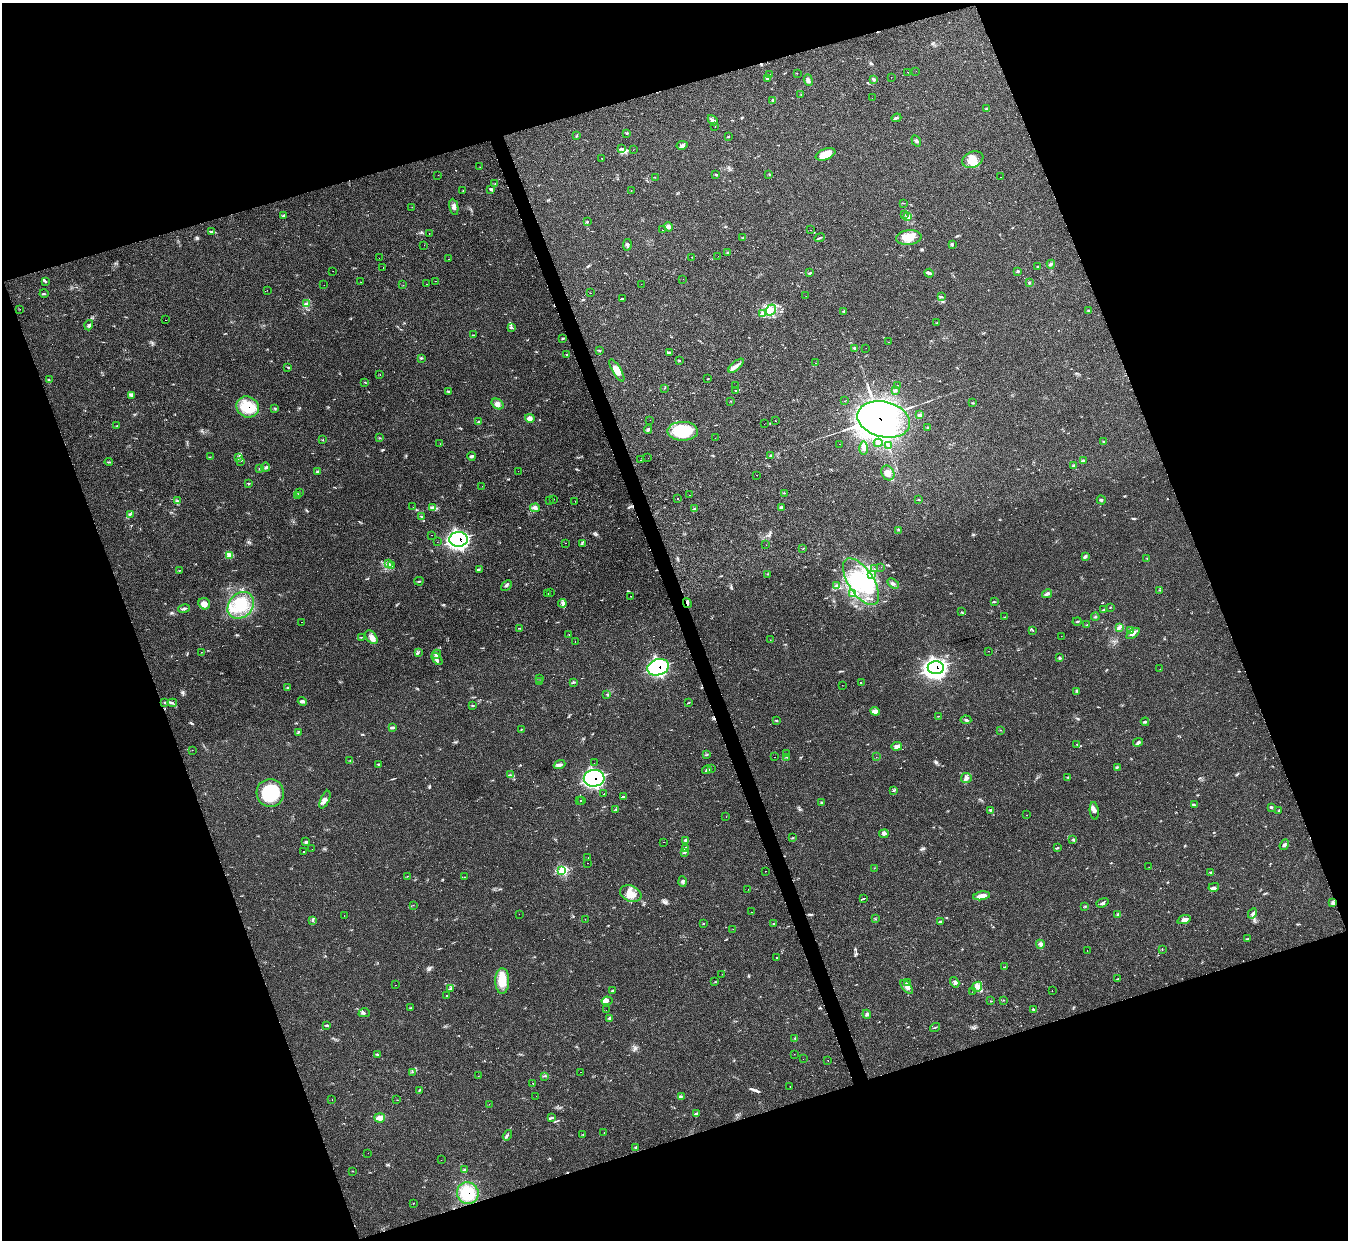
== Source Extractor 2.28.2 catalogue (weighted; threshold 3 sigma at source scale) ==
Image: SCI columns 7-5390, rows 150-5098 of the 5390 x 5374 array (HDU 1 of 3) = the unmasked area's bounding box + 8 px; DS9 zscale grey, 4 x 4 block average (1 PNG px = mean of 4 x 4 image px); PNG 1350 x 1242 px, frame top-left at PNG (2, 3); each listed source drawn as its Kron ellipse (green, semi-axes under 4 px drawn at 4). Shown black and unused: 39% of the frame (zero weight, under 2 of 3 exposures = <1% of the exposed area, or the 3 px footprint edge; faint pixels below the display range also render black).
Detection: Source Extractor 2.28.2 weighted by HDU 2 'WHT'. Background 0.0355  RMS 0.0046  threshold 0.0208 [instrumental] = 3 sigma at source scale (4.5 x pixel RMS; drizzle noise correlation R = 1.50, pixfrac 1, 0.05/0.05 arcsec/px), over >= 5 px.
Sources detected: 498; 1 too faint to see at this stretch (4 x 4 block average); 10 inside a brighter object's white glare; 38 cosmic-ray / hot-pixel residue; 3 long thin detections or spike segments (spike, bleed or trail) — neither listed nor drawn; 21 coinciding with a brighter row at this scale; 21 inside a brighter listed object's ellipse — not listed separately; the other 404 listed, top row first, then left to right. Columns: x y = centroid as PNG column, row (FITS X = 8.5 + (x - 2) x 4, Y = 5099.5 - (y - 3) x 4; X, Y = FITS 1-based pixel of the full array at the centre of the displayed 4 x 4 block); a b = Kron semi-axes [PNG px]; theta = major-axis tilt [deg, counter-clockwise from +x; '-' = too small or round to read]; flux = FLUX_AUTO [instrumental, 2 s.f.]
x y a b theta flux
916 71 2 2 - 0.9
908 72 2 2 - 1.8
797 73 2 2 - 0.87
770 74 2 2 - 0.33
891 77 2 2 - 0.42
768 78 3 2 - 1.7
874 79 3 2 - 3.4
808 80 6 3 -72 7.6
801 95 2 2 - 0.79
872 98 2 2 - 0.49
773 100 3 2 - 2.2
987 109 3 2 - 2
896 118 5 2 - 4
713 120 6 2 -47 5.7
715 127 2 2 - 1.3
627 133 3 2 - 1.5
577 136 4 2 - 2.3
728 137 2 2 - 1.7
916 141 6 2 -58 4.7
682 145 5 3 - 6.4
621 148 3 2 - 2.6
633 150 2 2 - 0.66
825 154 10 5 22 38
602 158 2 2 - 2.2
973 160 11 8 24 35
480 167 2 2 - 0.38
716 174 3 2 - 2.1
769 174 3 2 - 1.9
438 175 2 2 - 1.7
655 177 2 2 - 0.61
1000 177 2 2 - 1.7
495 183 2 2 - 0.84
491 189 4 2 - 3.1
631 190 2 2 - 0.55
463 191 2 2 - 0.88
904 203 3 2 - 1.4
412 207 2 2 - 0.76
454 207 8 3 -79 9
284 215 4 2 - 4
904 215 2 2 - 0.97
908 216 4 2 - 2.8
587 222 3 2 - 2.8
668 227 5 3 - 8.5
663 230 2 2 - 0.37
810 230 2 2 - 2.7
212 231 3 2 - 3.4
429 233 2 2 - 3.4
909 237 13 7 4 39
743 238 2 2 - 1.3
820 238 5 2 - 2.7
952 244 3 2 - 2.3
424 245 2 2 - 0.75
627 245 6 3 82 6.2
728 253 2 2 - 1.1
718 256 2 2 - 0.55
692 257 2 2 - 1.7
379 258 2 2 - 2.4
449 259 2 2 - 2.3
1051 264 4 3 - 4.5
1037 266 3 2 - 1.6
383 268 2 2 - 2.1
333 271 2 2 - 0.43
1017 271 3 2 - 3.1
810 273 2 2 - 2.1
929 273 5 3 - 4.6
683 279 2 2 - 0.36
45 281 3 2 - 2.5
435 281 2 2 - 1.5
361 282 2 2 - 0.67
1030 283 4 2 - 1.7
427 284 2 2 - 2.3
641 284 2 2 - 0.39
324 285 2 2 - 1.9
403 285 2 2 - 0.58
267 290 2 2 - 4.1
590 293 2 2 - 2.5
44 294 4 2 - 2.3
806 296 2 2 - 2.5
941 296 2 2 - 1.1
622 299 2 2 - 56
306 303 4 2 - 2.9
20 309 2 2 - 0.49
771 310 6 5 - 15
1088 310 2 2 - 1.7
844 311 3 2 - 2.2
762 314 2 2 - 2.3
165 320 2 2 - 59
937 322 2 2 - 0.71
89 325 5 2 - 4.7
512 328 2 2 - 1.1
473 335 2 2 - 1.3
563 338 3 2 - 2.3
889 342 2 2 - 1.4
854 348 4 2 - 3.5
866 348 2 2 - 0.39
599 351 3 2 - 2.2
669 352 2 2 - 2.3
566 355 4 2 - 2.7
421 358 3 2 - 1.9
679 361 2 2 - 1.1
815 363 2 2 - 8.2
736 366 9 3 42 12
288 367 2 2 - 1.6
617 370 12 4 -59 25
380 375 2 2 - 0.64
708 378 2 2 - 1.1
49 380 2 2 - 1.2
365 382 2 2 - 0.97
898 385 2 2 - 1.7
735 386 2 2 - 0.48
665 388 2 2 - 1.1
736 390 4 2 - 1.7
895 390 3 2 - 4.4
448 391 3 2 - 1.7
131 396 3 3 - 3.7
731 401 2 2 - 0.87
845 401 2 2 - 1.1
973 403 3 2 - 1.9
498 404 6 5 - 11
248 407 11 10 - 70
275 409 2 2 - 1.3
920 415 4 2 - 5
530 418 5 3 - 7.9
884 419 27 17 -13 6400
650 420 2 2 - 1.3
775 421 2 2 - 1.2
479 422 2 2 - 0.99
764 424 2 2 - 0.61
117 426 2 2 - 0.72
927 428 2 2 - 1.6
648 429 5 2 - 3.3
683 431 15 9 1 130
380 438 2 2 - 0.86
715 438 2 2 - 25
323 440 2 2 - 1.1
1104 441 3 2 - 2.3
878 443 4 2 - 4.2
440 444 2 2 - 0.53
840 444 2 2 - 1.3
889 446 3 2 - 3.1
863 448 7 4 90 8.1
771 455 3 2 - 1.5
472 456 4 3 - 3.9
210 457 2 2 - 0.67
239 458 2 2 - 1.6
648 458 2 2 - 0.97
641 460 2 2 - 1
240 461 2 2 - 0.85
1084 461 4 2 - 2.7
109 462 4 2 - 2
1073 466 2 2 - 1.9
266 467 4 2 - 2.4
260 469 2 2 - 1.6
317 471 3 2 - 2.6
518 471 2 2 - 0.37
888 473 8 6 -62 19
757 475 2 2 - 3.6
249 483 3 2 - 2.2
482 486 2 2 - 0.52
299 492 3 2 - 2.5
784 493 2 2 - 1.2
298 495 3 2 - 2.2
689 495 2 2 - 1.2
677 498 2 2 - 6.8
553 499 2 2 - 2.9
550 500 2 2 - 1.2
919 500 3 2 - 1.5
1101 500 5 2 - 3.4
177 501 3 2 - 2.5
575 501 2 2 - 0.89
413 507 2 2 - 0.4
432 507 3 2 - 2.1
781 507 3 2 - 1.7
535 508 5 3 - 6.1
695 509 3 2 - 2.8
130 514 3 2 - 3.1
421 517 3 2 - 2.5
899 530 2 2 - 1.3
432 535 2 2 - 1.1
458 539 9 7 2 420
437 542 2 2 - 0.65
566 543 2 2 - 0.76
582 543 3 2 - 1.9
766 545 2 2 - 0.42
803 548 2 2 - 0.98
230 556 2 2 - 2.7
1086 556 4 3 - 4
1147 558 2 2 - 0.95
389 564 2 2 - 2
391 566 3 2 - 2.8
881 567 2 2 - 1.6
874 569 2 2 - 0.52
180 570 2 2 - 0.94
479 570 3 2 - 1.7
768 574 2 2 - 1
871 574 4 3 - 5.6
419 581 4 2 - 2.4
861 582 27 12 -57 140
893 583 6 2 -34 5.1
506 585 6 2 42 4
836 586 2 2 - 1.3
1159 590 2 2 - 0.71
548 593 2 2 - 77
550 593 2 2 - 4.1
853 593 3 2 - 4.1
1047 594 5 3 - 6
631 596 2 2 - 1.5
994 602 2 2 - 1.8
562 603 4 3 - 5.9
687 603 5 2 - 3.7
204 604 6 5 - 13
241 605 15 12 46 77
1110 607 2 2 - 0.97
184 609 6 2 12 4.9
1104 610 2 2 - 1.1
961 612 2 2 - 0.89
1005 617 3 2 - 1.1
1095 617 4 2 - 2.1
1077 621 4 2 - 2.7
302 622 2 2 - 0.58
1087 625 2 2 - 1.4
1120 627 3 2 - 1.7
520 628 4 2 - 2.1
1033 630 2 2 - 1.8
1130 631 2 2 - 2.3
1133 633 7 4 36 9.4
569 635 2 2 - 0.98
1061 636 2 2 - 0.64
362 637 2 2 - 0.79
371 637 8 5 -50 14
770 640 2 2 - 0.59
575 641 2 2 - 0.57
988 651 2 2 - 0.46
201 652 2 2 - 0.6
418 653 3 2 - 1.8
436 654 5 2 - 4
1059 658 3 3 - 3.1
437 659 7 2 -53 5.1
658 667 11 8 17 260
936 668 8 6 0 930
1160 669 2 2 - 0.68
539 678 2 2 - 0.46
540 681 2 2 - 1.1
574 682 3 2 - 2
861 682 2 2 - 19
842 685 2 2 - 0.43
287 687 2 2 - 1.3
1077 691 2 2 - 1.4
607 694 2 2 - 1.2
302 701 5 3 - 6.2
165 702 2 2 - 1.5
172 703 5 2 - 3.5
689 703 2 2 - 1
472 705 3 2 - 2.1
875 711 5 3 - 6.8
938 716 2 2 - 1
966 720 5 2 - 3.7
777 721 2 2 - 1.2
1145 722 4 2 - 4
392 728 4 3 - 4.3
521 729 2 2 - 1.3
1001 730 2 2 - 0.92
298 732 2 2 - 1.6
1138 742 5 3 - 6.2
1077 744 2 2 - 1
897 746 5 3 - 12
192 750 2 2 - 0.42
786 753 2 2 - 1.4
707 755 2 2 - 0.83
775 757 2 2 - 0.39
787 757 2 2 - 0.83
876 757 2 2 - 0.62
350 760 2 2 - 1.3
594 763 2 2 - 0.85
379 764 2 2 - 1.6
560 765 6 4 21 7.8
1117 767 3 2 - 1.8
711 769 2 2 - 0.59
707 770 4 2 - 3.9
510 775 2 2 - 1.4
1068 777 3 2 - 2.4
594 778 10 8 4 340
966 778 5 5 - 9
893 790 2 2 - 1.1
270 793 14 14 - 150
604 794 2 2 - 1.7
624 797 3 2 - 96
325 800 9 3 67 10
582 800 2 2 - 78
580 801 2 2 - 7
822 803 3 2 - 3.4
1194 805 4 2 - 2
1271 808 3 2 - 1.5
616 810 2 2 - 0.78
991 810 4 3 - 3.2
1279 810 3 2 - 1.5
1094 811 9 4 -83 8.6
1027 815 2 2 - 0.55
726 817 2 2 - 0.3
884 834 5 2 - 4.2
792 838 3 2 - 2.2
1073 839 3 2 - 2.5
686 840 4 3 - 4.2
305 842 4 2 - 3.3
664 842 2 2 - 9.2
1284 845 6 2 55 4.2
1057 848 3 2 - 2.3
312 849 2 2 - 1.7
685 849 4 3 - 5.7
304 851 2 2 - 1.7
685 852 2 2 - 1.9
588 858 2 2 - 0.66
588 863 2 2 - 1.9
1149 867 2 2 - 0.5
874 868 2 2 - 0.71
562 871 3 2 - 110
765 871 2 2 - 0.73
1210 872 3 2 - 2.6
407 876 2 2 - 0.76
464 877 2 2 - 0.55
683 881 5 2 - 3
1214 887 5 3 - 7.1
748 889 2 2 - 0.54
631 893 11 7 -21 29
982 896 8 4 9 21
863 899 4 2 - 88
1102 903 6 2 20 4.9
1332 903 4 3 - 4
413 905 2 2 - 0.6
1085 907 2 2 - 1.2
752 912 2 2 - 0.47
1252 913 5 3 - 6.2
519 914 2 2 - 0.46
1118 914 3 3 - 3.4
344 916 2 2 - 1.8
585 919 2 2 - 4.4
876 919 2 2 - 1.1
312 920 3 2 - 2.5
1184 920 7 3 19 8
940 921 2 2 - 2.2
703 924 2 2 - 0.82
773 924 2 2 - 2.8
733 929 2 2 - 0.54
1247 939 2 2 - 1.5
1040 944 4 3 - 5.6
1162 950 2 2 - 0.63
1087 951 2 2 - 1.3
777 958 2 2 - 2.3
1005 967 2 2 - 0.83
722 974 2 2 - 1.2
1118 978 2 2 - 0.78
502 981 13 7 89 51
715 982 2 2 - 1.3
907 982 2 2 - 1.5
955 982 5 2 - 5.5
395 985 2 2 - 0.87
907 987 8 3 -51 9.4
977 987 5 4 - 11
451 988 3 2 - 2.7
612 991 2 2 - 2
1052 991 2 2 - 2.6
972 992 2 2 - 0.52
446 996 2 2 - 1
1004 1000 2 2 - 1
607 1001 5 4 - 6.8
990 1001 2 2 - 1.6
411 1008 2 2 - 1.4
606 1010 2 2 - 0.59
1033 1010 3 2 - 2.8
364 1013 6 3 16 4.7
867 1014 4 3 - 4.8
610 1018 4 2 - 3.9
327 1025 4 2 - 3.4
935 1028 5 2 - 2.2
795 1039 2 2 - 1.9
378 1054 2 2 - 1.2
794 1054 2 2 - 0.52
803 1059 2 2 - 4.8
828 1060 2 2 - 1.6
412 1072 2 2 - 0.75
581 1072 2 2 - 0.68
478 1076 2 2 - 0.42
545 1076 3 2 - 1.9
533 1083 2 2 - 2.2
790 1086 2 2 - 0.84
419 1090 3 2 - 1.5
536 1096 2 2 - 0.83
681 1096 3 2 - 1.7
332 1099 2 2 - 0.88
397 1100 2 2 - 0.82
489 1104 2 2 - 0.49
697 1113 2 2 - 1.8
380 1118 5 4 - 16
552 1118 4 2 - 3.8
604 1133 2 2 - 0.53
507 1135 5 2 - 3.9
583 1135 2 2 - 1.2
635 1147 2 2 - 1.4
368 1153 2 2 - 0.65
441 1160 2 2 - 0.67
465 1169 3 2 - 2.2
353 1171 2 2 - 0.7
468 1193 11 10 - 67
413 1203 2 2 - 0.83
Overlapping masked pixels (flux is a lower limit): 8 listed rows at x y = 248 407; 884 419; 458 539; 687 603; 658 667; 936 668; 594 778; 468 1193
Diffuse or blended objects may show on this block-average render without a row.